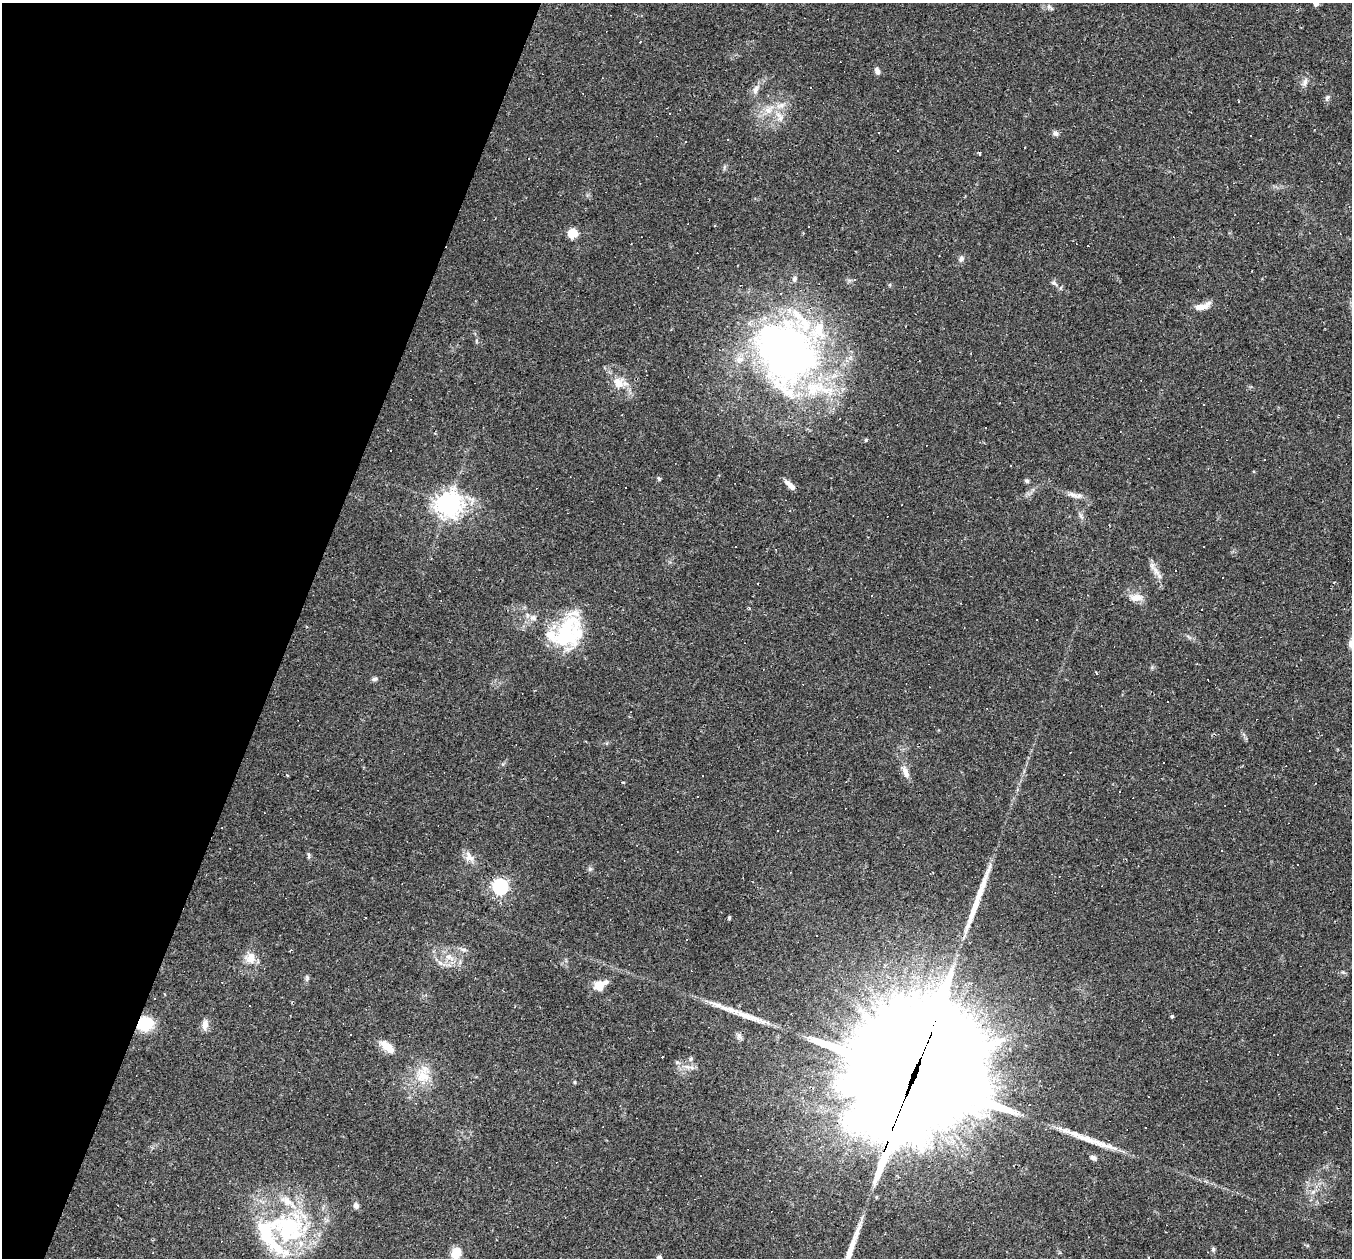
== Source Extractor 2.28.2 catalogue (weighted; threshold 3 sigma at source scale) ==
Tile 9 of 4 x 4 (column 1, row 3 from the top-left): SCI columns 1-1350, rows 1518-2773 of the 5399 x 5416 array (HDU 1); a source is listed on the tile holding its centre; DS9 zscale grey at full resolution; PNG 1354 x 1260 px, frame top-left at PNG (2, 3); no overlay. Shown black and unused: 22% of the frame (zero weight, under 2 of 3 exposures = <1% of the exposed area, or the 3 px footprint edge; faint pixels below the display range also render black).
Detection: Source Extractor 2.28.2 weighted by HDU 2 'WHT'; one run over the whole footprint, this tile lists its part. Background 0.0351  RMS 0.0048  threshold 0.0214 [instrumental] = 3 sigma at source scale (4.5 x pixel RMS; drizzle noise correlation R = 1.50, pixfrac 1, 0.05/0.05 arcsec/px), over >= 5 px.
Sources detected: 134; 3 inside a brighter object's white glare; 48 cosmic-ray / hot-pixel residue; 4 long thin detections or spike segments (spike, bleed or trail) — not listed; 7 inside a brighter listed object's ellipse — not listed separately; the other 72 listed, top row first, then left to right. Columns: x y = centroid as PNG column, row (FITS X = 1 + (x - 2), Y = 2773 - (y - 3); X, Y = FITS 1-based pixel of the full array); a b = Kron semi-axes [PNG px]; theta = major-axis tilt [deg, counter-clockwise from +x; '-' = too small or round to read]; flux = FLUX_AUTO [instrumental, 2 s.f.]
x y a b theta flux
1316 3 5 5 - 2.8
1050 7 13 3 -38 1.2
640 42 3 2 - 0.27
877 71 8 5 -78 2
1305 82 12 6 71 2.1
755 90 13 7 74 2.6
1327 98 9 5 66 1.3
1238 101 3 2 - 0.44
778 106 8 4 -76 1.5
768 110 10 9 - 3.9
780 118 12 6 84 2.8
879 132 3 2 - 0.57
1055 133 8 6 -43 1.3
573 233 9 8 - 7
961 259 8 6 66 1.5
794 279 8 6 80 1.3
855 279 4 3 - 0.4
1054 283 9 4 -36 1.1
1202 306 24 8 17 4.5
788 353 69 58 -85 250
618 383 17 14 -44 6.8
1204 405 3 2 - 0.46
866 440 4 4 - 0.73
659 478 5 5 - 0.77
1027 481 6 5 - 0.89
790 485 15 5 -43 3
1073 495 18 6 -20 3
448 504 8 8 - 470
1081 516 8 4 -53 1
775 549 3 2 - 0.39
1156 571 15 7 -55 3.3
1223 577 3 2 - 0.56
872 595 3 2 - 0.44
1136 597 18 9 4 4.3
533 618 10 8 -15 2.3
565 633 45 28 45 39
1351 644 12 7 -81 2.2
374 679 8 5 16 1
906 772 19 7 -68 3.4
702 776 3 2 - 0.57
1119 791 3 3 - 0.88
697 797 2 2 - 0.41
308 855 9 4 -85 0.92
469 857 16 11 -49 3.8
500 886 7 6 - 130
729 918 5 4 - 0.66
464 949 9 4 -1 1.2
290 950 4 2 - 0.35
449 957 14 8 -28 4.4
251 958 15 13 73 5.6
307 978 9 4 -83 0.91
600 985 15 9 29 7.9
249 1005 2 2 - 0.41
1172 1016 5 4 - 0.62
145 1024 14 12 9 18
205 1025 13 7 84 3
739 1036 9 6 -74 1.4
387 1047 20 9 -42 6
691 1059 7 5 68 0.91
687 1067 10 6 -21 2.3
423 1074 29 18 79 13
913 1077 72 42 66 19000
574 1082 5 3 - 0.49
857 1120 12 7 47 360
1093 1157 8 5 -21 1.3
1313 1192 6 6 - 1.4
356 1205 7 6 - 1.9
289 1228 59 50 -15 69
885 1234 3 2 - 0.31
1213 1249 6 5 - 0.85
456 1253 12 9 63 7.4
659 1258 6 5 - 1.5
Overlapping masked pixels (flux is a lower limit): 2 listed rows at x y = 145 1024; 913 1077
Isophote crosses this tile's border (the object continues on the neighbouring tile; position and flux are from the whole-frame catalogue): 3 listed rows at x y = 1316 3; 1351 644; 659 1258
Unlisted compact peaks at least as high as the median listed source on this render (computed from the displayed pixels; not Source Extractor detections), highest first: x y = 590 869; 1343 972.